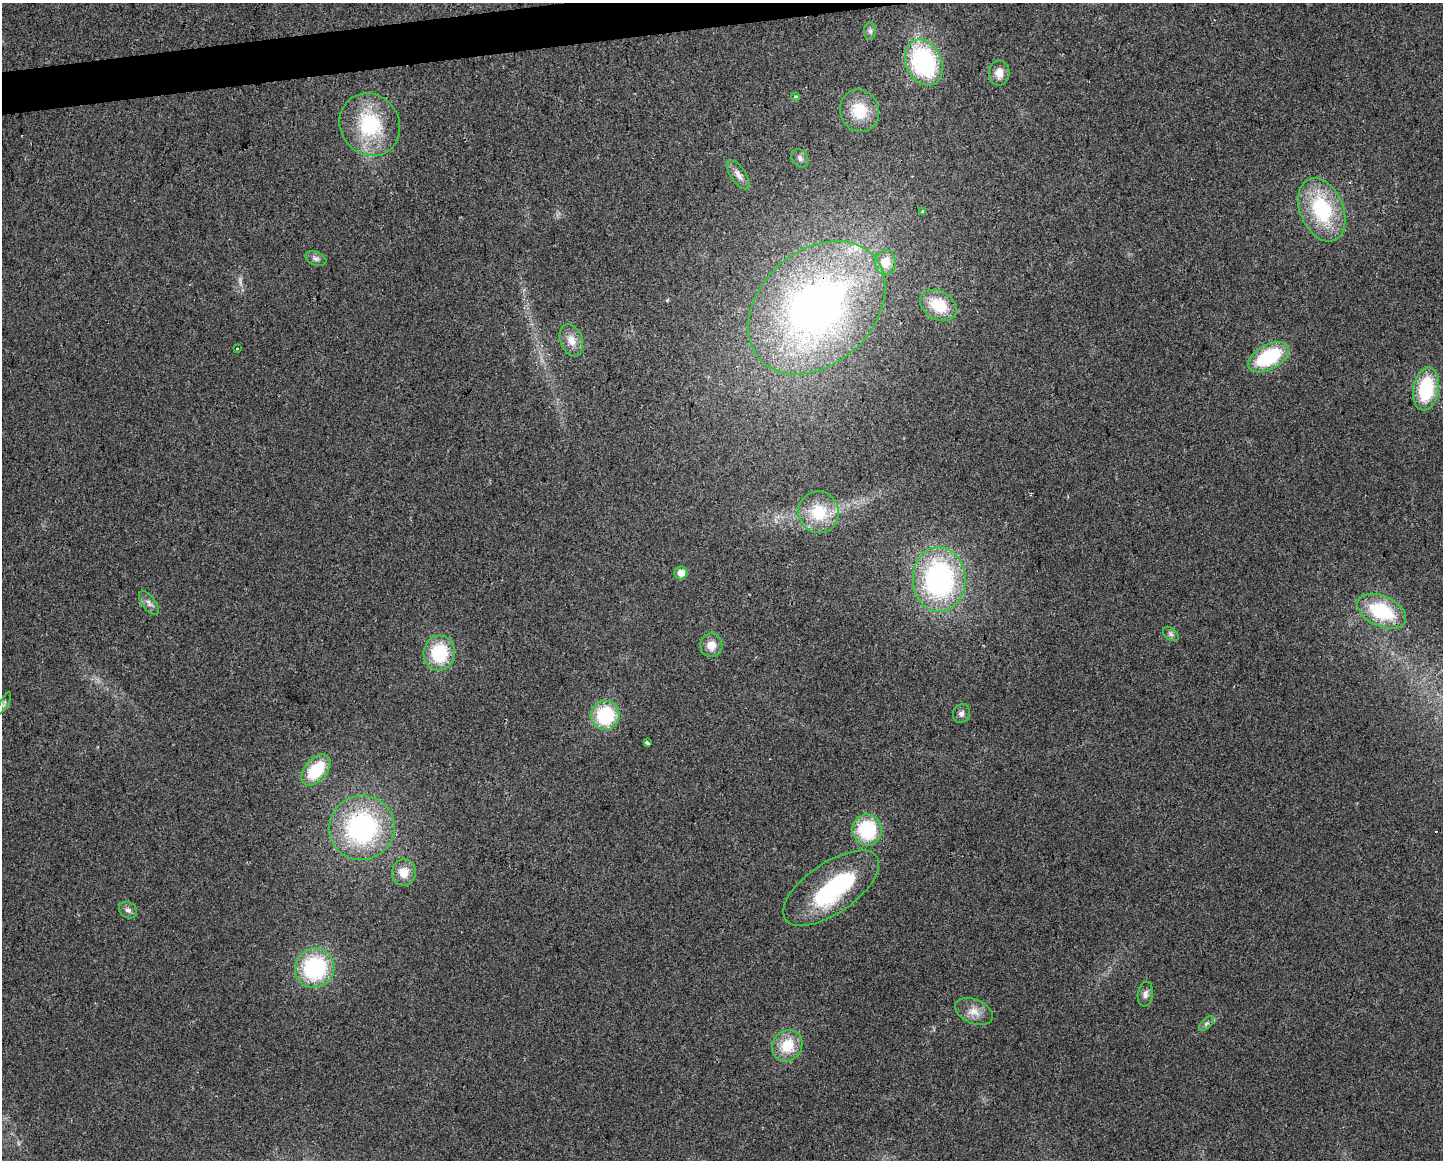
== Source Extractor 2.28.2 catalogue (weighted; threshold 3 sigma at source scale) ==
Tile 8 of 3 x 4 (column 2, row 3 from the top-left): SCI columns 1453-2893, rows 1159-2316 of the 4391 x 4633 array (HDU 1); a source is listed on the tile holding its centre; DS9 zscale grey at full resolution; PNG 1445 x 1162 px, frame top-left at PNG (2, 3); each listed source drawn as its Kron ellipse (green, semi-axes under 4 px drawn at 4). Shown black and unused: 2% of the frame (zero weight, under 2 of 3 exposures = <1% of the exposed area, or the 3 px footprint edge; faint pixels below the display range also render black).
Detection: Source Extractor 2.28.2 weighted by HDU 2 'WHT'; one run over the whole footprint, this tile lists its part. Background 0.0515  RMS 0.0069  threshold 0.0308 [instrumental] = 3 sigma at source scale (4.5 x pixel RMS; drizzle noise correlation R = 1.50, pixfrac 1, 0.0396/0.0396 arcsec/px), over >= 5 px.
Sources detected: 46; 1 too faint to see at this stretch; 1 inside a brighter object's white glare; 2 cosmic-ray / hot-pixel residue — neither listed nor drawn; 1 inside a brighter listed object's ellipse — not listed separately; the other 41 listed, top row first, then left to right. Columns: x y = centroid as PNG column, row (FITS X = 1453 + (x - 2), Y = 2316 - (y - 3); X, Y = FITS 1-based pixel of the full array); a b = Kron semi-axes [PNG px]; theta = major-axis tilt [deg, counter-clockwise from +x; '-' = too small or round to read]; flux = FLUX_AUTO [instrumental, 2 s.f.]
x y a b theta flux
870 31 8 6 -89 2
924 63 24 17 -65 98
999 73 12 10 86 6.9
796 97 4 3 - 1.1
859 111 21 19 -69 22
370 125 32 29 -56 50
800 158 10 7 -55 2.6
738 175 17 7 -55 4.5
1322 210 33 21 -67 55
922 212 4 3 - 1.6
316 259 11 6 -22 2.7
886 262 12 10 85 10
938 305 19 14 -29 21
817 308 77 57 42 330
571 340 17 11 -69 7.6
237 349 3 3 - 2.2
1269 357 22 12 28 48
1426 389 22 12 80 42
819 512 21 20 - 25
681 573 6 6 - 6.9
939 579 32 26 -88 140
149 603 14 6 -53 3.2
1382 611 26 15 -24 47
1171 634 9 5 -36 2
711 645 12 11 - 7.5
439 653 17 15 85 36
4 703 13 4 60 1.7
961 714 10 8 67 2.7
605 715 15 14 - 44
647 743 4 3 - 5.2
316 770 18 11 48 32
362 828 33 32 - 110
867 830 16 15 - 45
404 872 13 12 - 9.2
831 888 55 25 34 84
128 910 9 7 -34 2.7
315 968 20 19 - 71
1145 994 12 7 81 3.5
974 1011 20 12 -24 8.3
1206 1024 9 4 44 1.8
787 1046 16 14 53 19
Overlapping masked pixels (flux is a lower limit): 1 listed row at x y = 817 308